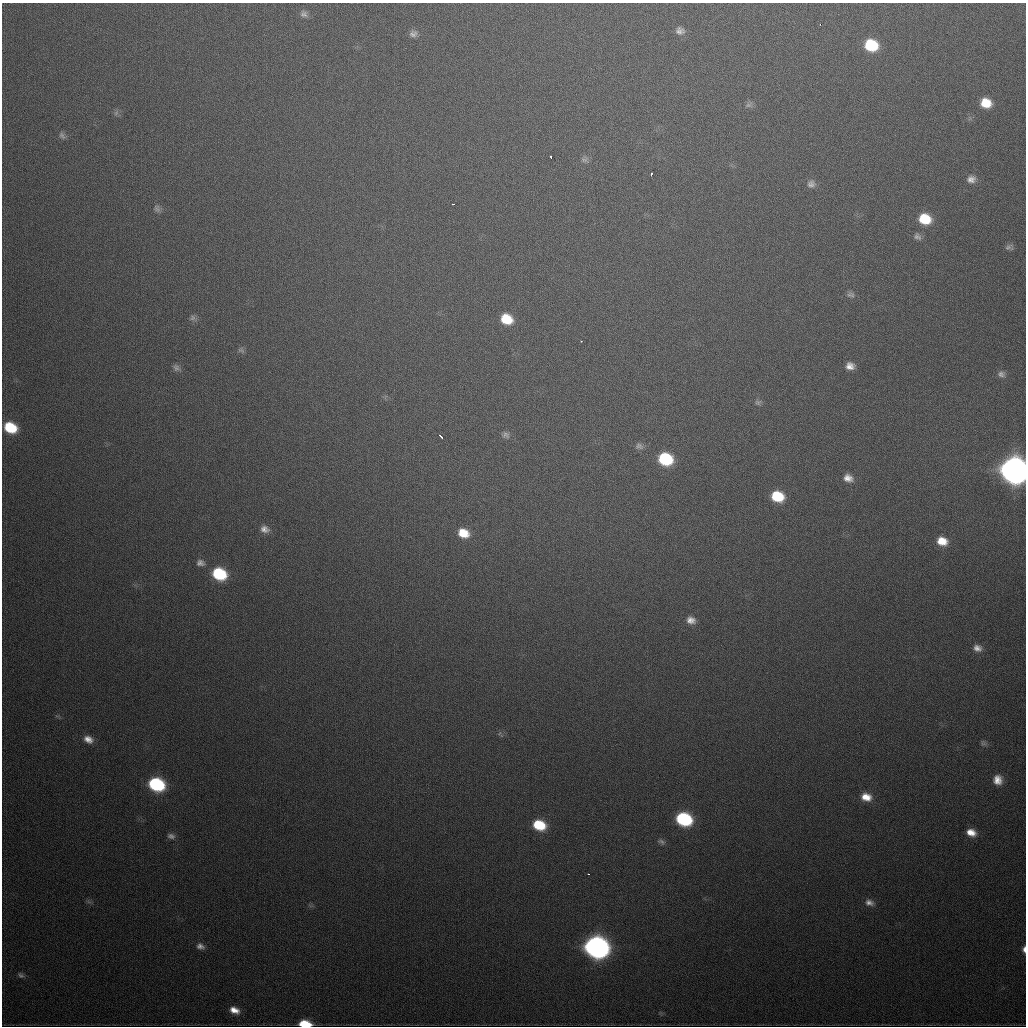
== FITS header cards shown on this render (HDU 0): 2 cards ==
NAXIS1  =                 1024
NAXIS2  =                 1024

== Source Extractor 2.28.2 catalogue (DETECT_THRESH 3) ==
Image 1024 x 1024 px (HDU 0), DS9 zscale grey, 1 PNG px = 1 image px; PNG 1028 x 1028 px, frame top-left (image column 1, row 1024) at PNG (2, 3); no overlay
Background 480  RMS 17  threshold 49.7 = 3 sigma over >= 5 px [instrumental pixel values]
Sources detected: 63; all 63 listed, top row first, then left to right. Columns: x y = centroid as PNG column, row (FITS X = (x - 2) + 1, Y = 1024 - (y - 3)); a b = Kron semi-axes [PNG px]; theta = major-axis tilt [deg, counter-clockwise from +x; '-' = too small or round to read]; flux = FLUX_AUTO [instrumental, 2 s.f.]
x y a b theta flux
304 14 11 9 -35 5.2e+03
820 24 2 2 - 5.6e+03
680 31 11 10 - 6.3e+03
413 34 10 8 16 5.3e+03
871 45 11 9 -17 5.8e+04
986 103 10 9 - 2.4e+04
748 105 9 6 15 3.5e+03
116 113 8 5 46 2.6e+03
62 135 11 7 -54 4.0e+03
551 157 3 2 - 2.0e+03
584 160 11 7 -16 4.1e+03
651 174 3 2 - 4.3e+03
971 179 11 9 4 7.2e+03
811 184 11 10 - 6.0e+03
453 204 3 2 - 2.0e+03
157 209 11 8 -63 4.4e+03
925 219 12 10 -16 3.8e+04
917 236 11 8 -38 4.5e+03
1009 247 10 7 10 4.0e+03
851 295 11 8 -12 4.1e+03
193 318 8 8 - 3.8e+03
506 319 11 9 -24 3.2e+04
581 341 3 3 - 1.6e+03
241 350 9 5 -20 2.7e+03
850 366 9 8 - 8.6e+03
176 368 10 8 -40 4.4e+03
1001 374 10 8 -14 5.0e+03
758 402 9 7 9 3.4e+03
10 427 10 8 -25 4.7e+04
506 435 10 8 -38 4.3e+03
441 436 5 2 - 3.6e+03
639 446 11 9 -20 4.8e+03
665 459 11 9 -18 8.0e+04
1014 470 12 11 - 2.0e+06
848 478 12 9 -22 9.3e+03
777 496 11 9 -16 4.3e+04
264 529 12 9 -19 7.9e+03
463 533 11 9 -23 2.2e+04
942 541 11 9 -15 1.8e+04
200 563 10 8 -6 5.0e+03
219 574 11 9 -25 7.5e+04
691 620 11 9 -18 8.5e+03
977 648 10 8 -23 7.1e+03
500 734 11 4 -58 2.1e+03
88 739 11 8 -25 9.2e+03
983 743 9 7 -54 3.1e+03
998 780 10 10 - 1.2e+04
156 784 11 9 -21 1.3e+05
866 797 12 9 -14 1.5e+04
684 819 11 9 -19 1.4e+05
539 825 11 8 -18 4.4e+04
971 832 11 7 -21 1.3e+04
171 836 9 6 -11 4.0e+03
661 842 10 6 -23 3.5e+03
588 874 3 2 - 1.7e+03
89 902 7 4 -19 2.1e+03
869 903 11 8 -16 6.4e+03
200 946 10 7 -20 5.5e+03
596 947 13 10 -18 9.9e+05
1024 949 7 4 89 4.8e+03
21 975 9 6 -38 3.0e+03
234 1010 11 7 -21 1.2e+04
305 1024 10 5 -5 3.7e+04
At the frame edge (FLAGS 8, measured only in part): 3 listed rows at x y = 1014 470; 1024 949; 305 1024